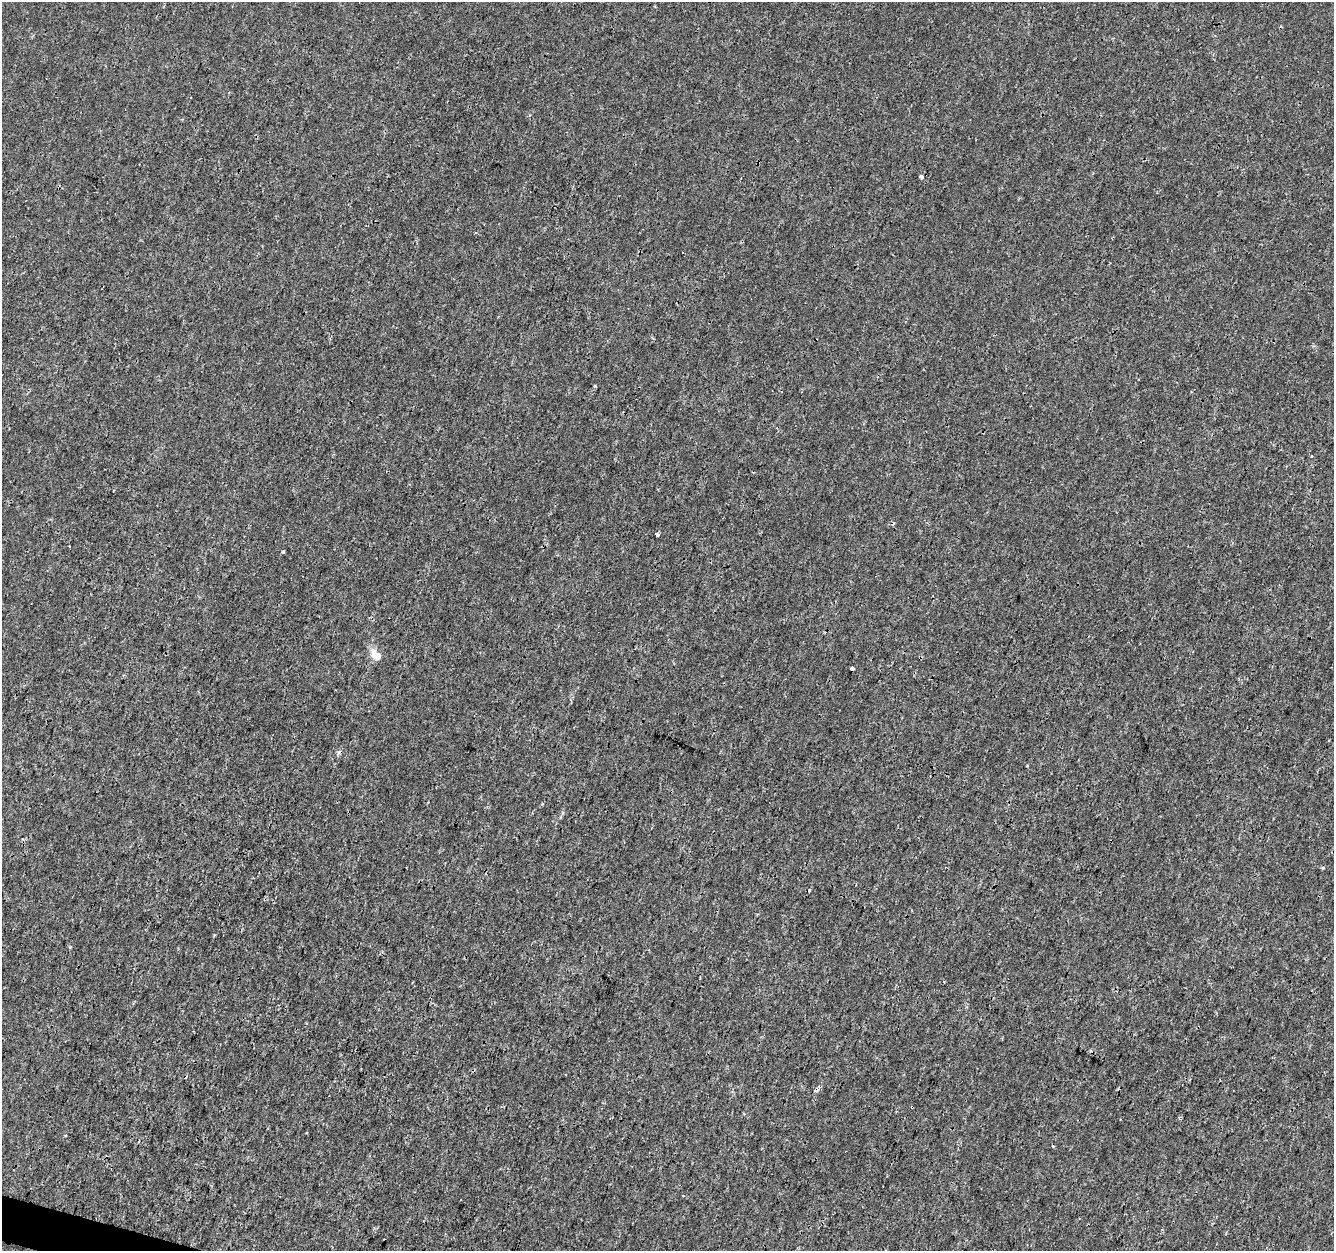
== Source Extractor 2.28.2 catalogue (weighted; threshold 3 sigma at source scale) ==
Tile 7 of 4 x 4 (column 3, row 2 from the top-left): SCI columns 2663-3994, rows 2718-3966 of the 5333 x 5498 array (HDU 1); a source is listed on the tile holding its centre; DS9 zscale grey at full resolution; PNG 1336 x 1253 px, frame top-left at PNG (2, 2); no overlay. Shown black and unused: <1% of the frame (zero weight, under 3 of 4 exposures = <1% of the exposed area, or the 3 px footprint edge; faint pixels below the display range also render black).
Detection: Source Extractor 2.28.2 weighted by HDU 2 'WHT'; one run over the whole footprint, this tile lists its part. Background 7.81e-05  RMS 0.0014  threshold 0.00641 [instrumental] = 3 sigma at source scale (4.5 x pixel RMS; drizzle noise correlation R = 1.50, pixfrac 1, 0.0396/0.0396 arcsec/px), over >= 5 px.
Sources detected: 14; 4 cosmic-ray / hot-pixel residue — not listed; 1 inside a brighter listed object's ellipse — not listed separately; the other 9 listed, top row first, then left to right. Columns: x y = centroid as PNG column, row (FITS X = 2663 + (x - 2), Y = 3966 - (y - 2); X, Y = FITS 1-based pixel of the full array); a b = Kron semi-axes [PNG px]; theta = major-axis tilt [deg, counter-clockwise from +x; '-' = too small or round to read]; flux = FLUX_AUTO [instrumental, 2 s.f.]
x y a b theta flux
921 177 4 3 - 0.69
595 386 4 3 - 0.15
657 535 3 3 - 0.44
69 547 3 2 - 0.18
374 654 16 9 -78 1.3
852 668 4 3 - 0.7
944 982 3 2 - 0.14
1052 1146 3 3 - 0.19
683 1195 3 2 - 0.11